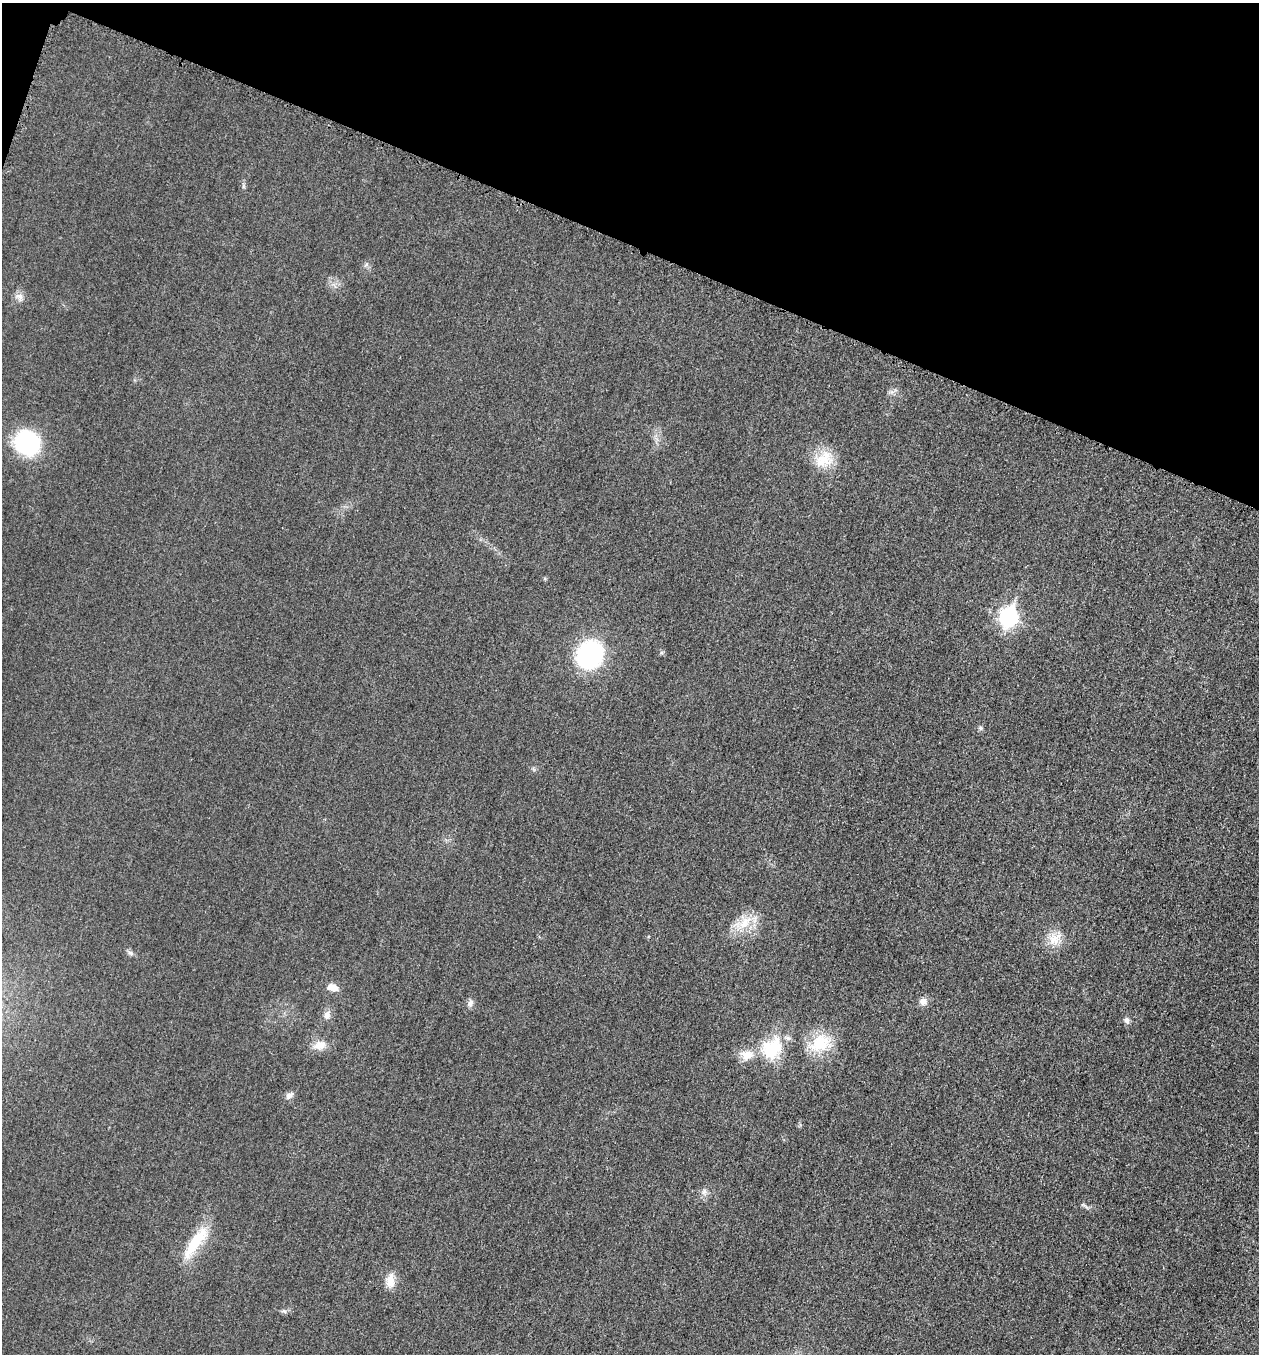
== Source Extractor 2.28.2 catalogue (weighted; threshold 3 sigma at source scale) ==
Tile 2 of 4 x 4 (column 2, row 1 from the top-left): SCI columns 1456-2712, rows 4078-5429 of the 5507 x 5463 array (HDU 1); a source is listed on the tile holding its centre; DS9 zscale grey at full resolution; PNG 1261 x 1356 px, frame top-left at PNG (2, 3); no overlay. Shown black and unused: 18% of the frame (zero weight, under 3 of 5 exposures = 4% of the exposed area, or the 3 px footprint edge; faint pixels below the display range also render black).
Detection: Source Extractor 2.28.2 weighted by HDU 2 'WHT'; one run over the whole footprint, this tile lists its part. Background 0.0227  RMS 0.0053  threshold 0.0237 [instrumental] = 3 sigma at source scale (4.5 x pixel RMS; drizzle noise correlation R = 1.50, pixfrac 1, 0.05/0.05 arcsec/px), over >= 5 px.
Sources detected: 25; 1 inside a brighter listed object's ellipse — not listed separately; the other 24 listed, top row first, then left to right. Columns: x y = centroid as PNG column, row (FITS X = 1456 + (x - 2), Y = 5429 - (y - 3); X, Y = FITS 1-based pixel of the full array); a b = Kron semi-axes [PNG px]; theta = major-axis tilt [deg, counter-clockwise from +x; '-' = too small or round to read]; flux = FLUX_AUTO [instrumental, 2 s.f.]
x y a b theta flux
366 265 7 4 19 0.98
19 296 10 8 -8 2.7
27 443 24 21 -36 55
824 459 28 19 33 13
1008 617 9 8 - 170
589 655 20 18 59 94
980 728 6 5 - 0.92
745 922 26 12 47 11
1055 938 23 16 49 8.8
130 953 9 6 -27 1.4
333 987 13 8 -13 4.6
923 1001 10 9 - 3.1
470 1003 11 7 53 2.1
327 1015 10 8 85 3.1
1127 1020 8 6 -77 1.7
820 1043 30 23 23 19
320 1045 18 11 14 5.9
771 1048 34 26 51 24
289 1095 11 7 40 2.4
704 1191 7 6 - 1.7
1084 1205 13 2 -41 0.97
196 1242 47 13 54 20
390 1280 21 11 90 5.9
284 1311 8 5 -26 1.1
Unlisted compact peaks at least as high as the median listed source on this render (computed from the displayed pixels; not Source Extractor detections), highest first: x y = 661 653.